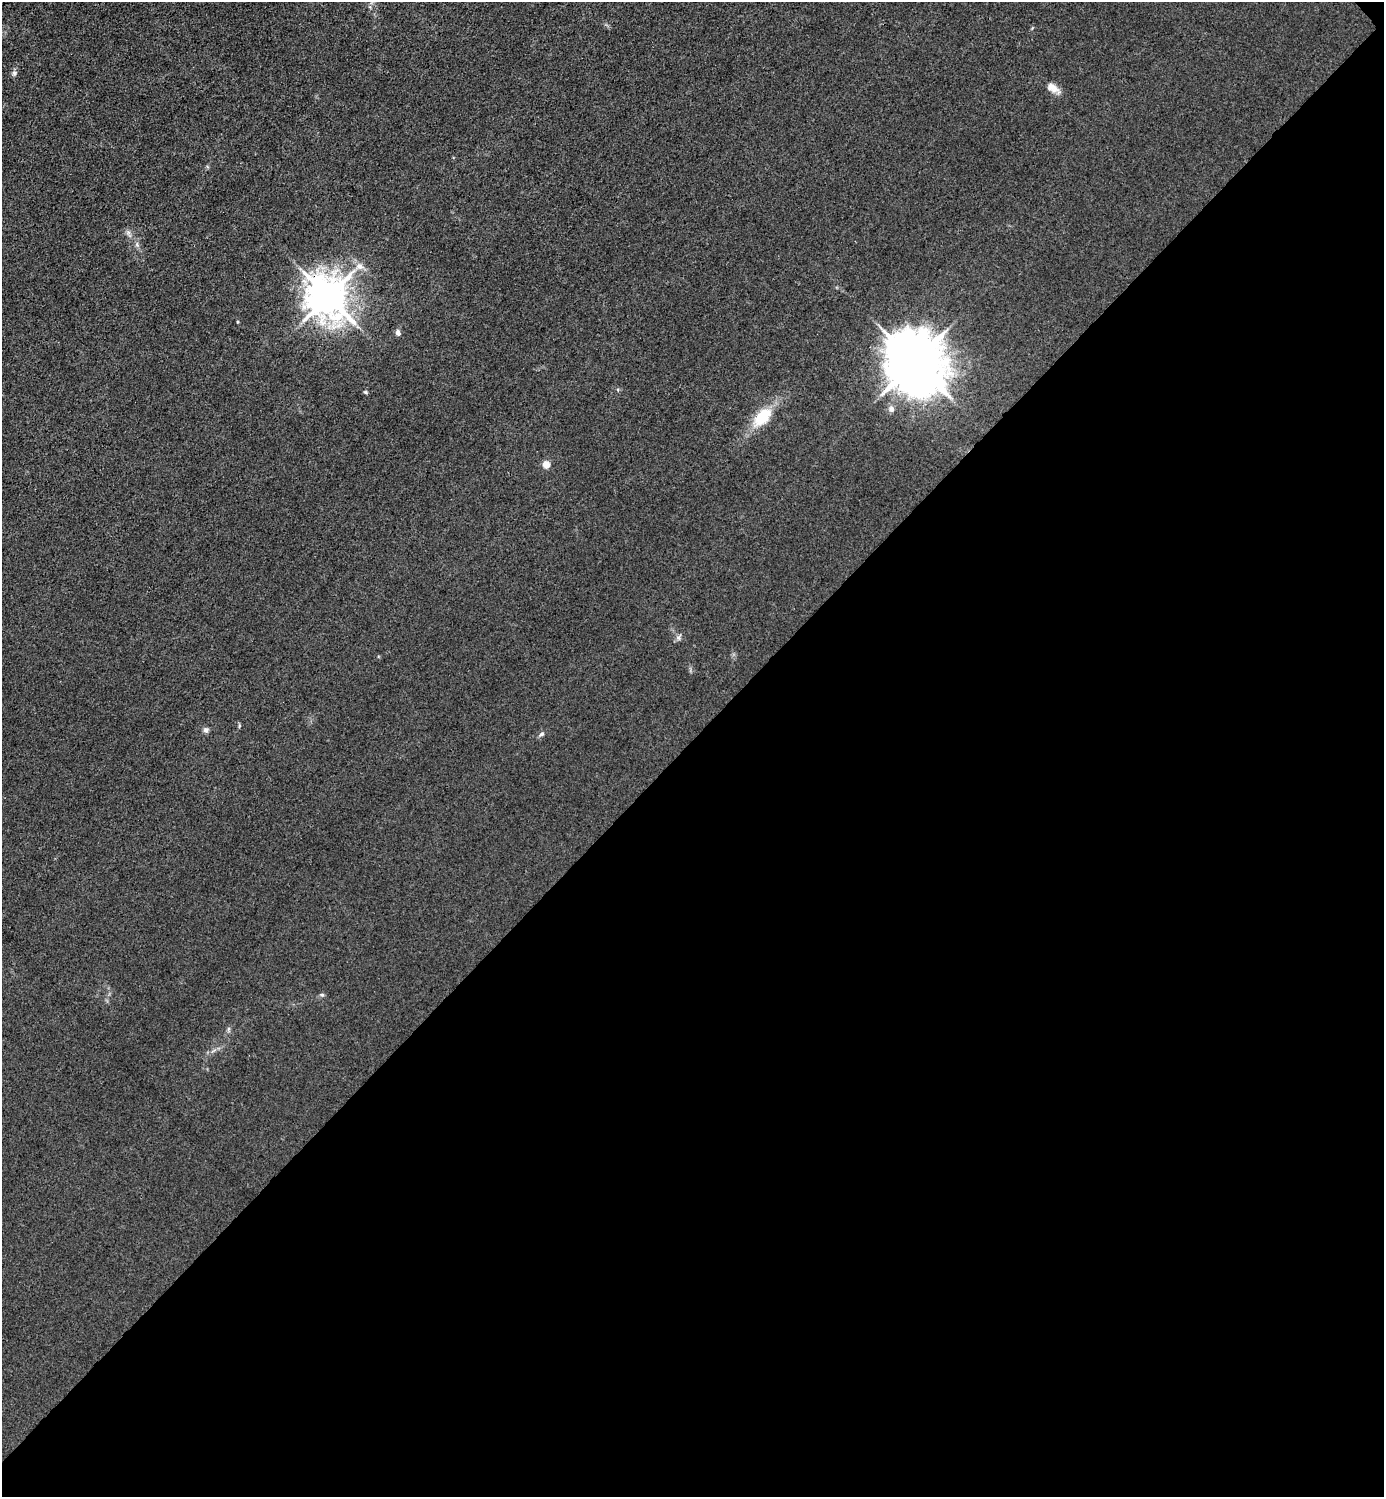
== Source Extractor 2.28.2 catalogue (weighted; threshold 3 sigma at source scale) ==
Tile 12 of 4 x 4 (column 4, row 3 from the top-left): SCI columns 4446-5827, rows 1498-2992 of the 5985 x 5985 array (HDU 1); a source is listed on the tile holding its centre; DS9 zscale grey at full resolution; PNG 1386 x 1499 px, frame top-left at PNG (2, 2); no overlay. Shown black and unused: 51% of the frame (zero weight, under 3 of 4 exposures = <1% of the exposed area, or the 3 px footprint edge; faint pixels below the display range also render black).
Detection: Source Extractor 2.28.2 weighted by HDU 2 'WHT'; one run over the whole footprint, this tile lists its part. Background 0.0211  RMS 0.0061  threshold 0.0276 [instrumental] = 3 sigma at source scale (4.5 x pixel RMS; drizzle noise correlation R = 1.50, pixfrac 1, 0.05/0.05 arcsec/px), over >= 5 px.
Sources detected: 17; all 17 listed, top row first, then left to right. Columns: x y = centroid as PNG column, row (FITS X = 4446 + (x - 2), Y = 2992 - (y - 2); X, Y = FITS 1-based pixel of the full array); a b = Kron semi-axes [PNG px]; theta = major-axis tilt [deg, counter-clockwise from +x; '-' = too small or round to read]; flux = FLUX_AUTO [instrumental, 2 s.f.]
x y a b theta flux
14 73 7 6 - 1.8
1053 88 19 10 -32 5.9
128 233 9 5 -70 2.1
359 266 14 10 -14 5.3
328 297 13 11 -61 1800
238 322 3 3 - 0.64
398 333 8 6 -71 2.2
914 362 18 15 -54 4400
365 392 5 5 - 0.83
891 409 8 7 - 2.8
762 417 24 13 45 23
546 465 5 4 - 13
678 637 10 6 67 1.9
239 726 6 3 72 0.77
206 730 8 7 - 1.9
542 734 8 6 43 1.6
322 995 6 5 - 1.1
Overlapping masked pixels (flux is a lower limit): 1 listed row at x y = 328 297